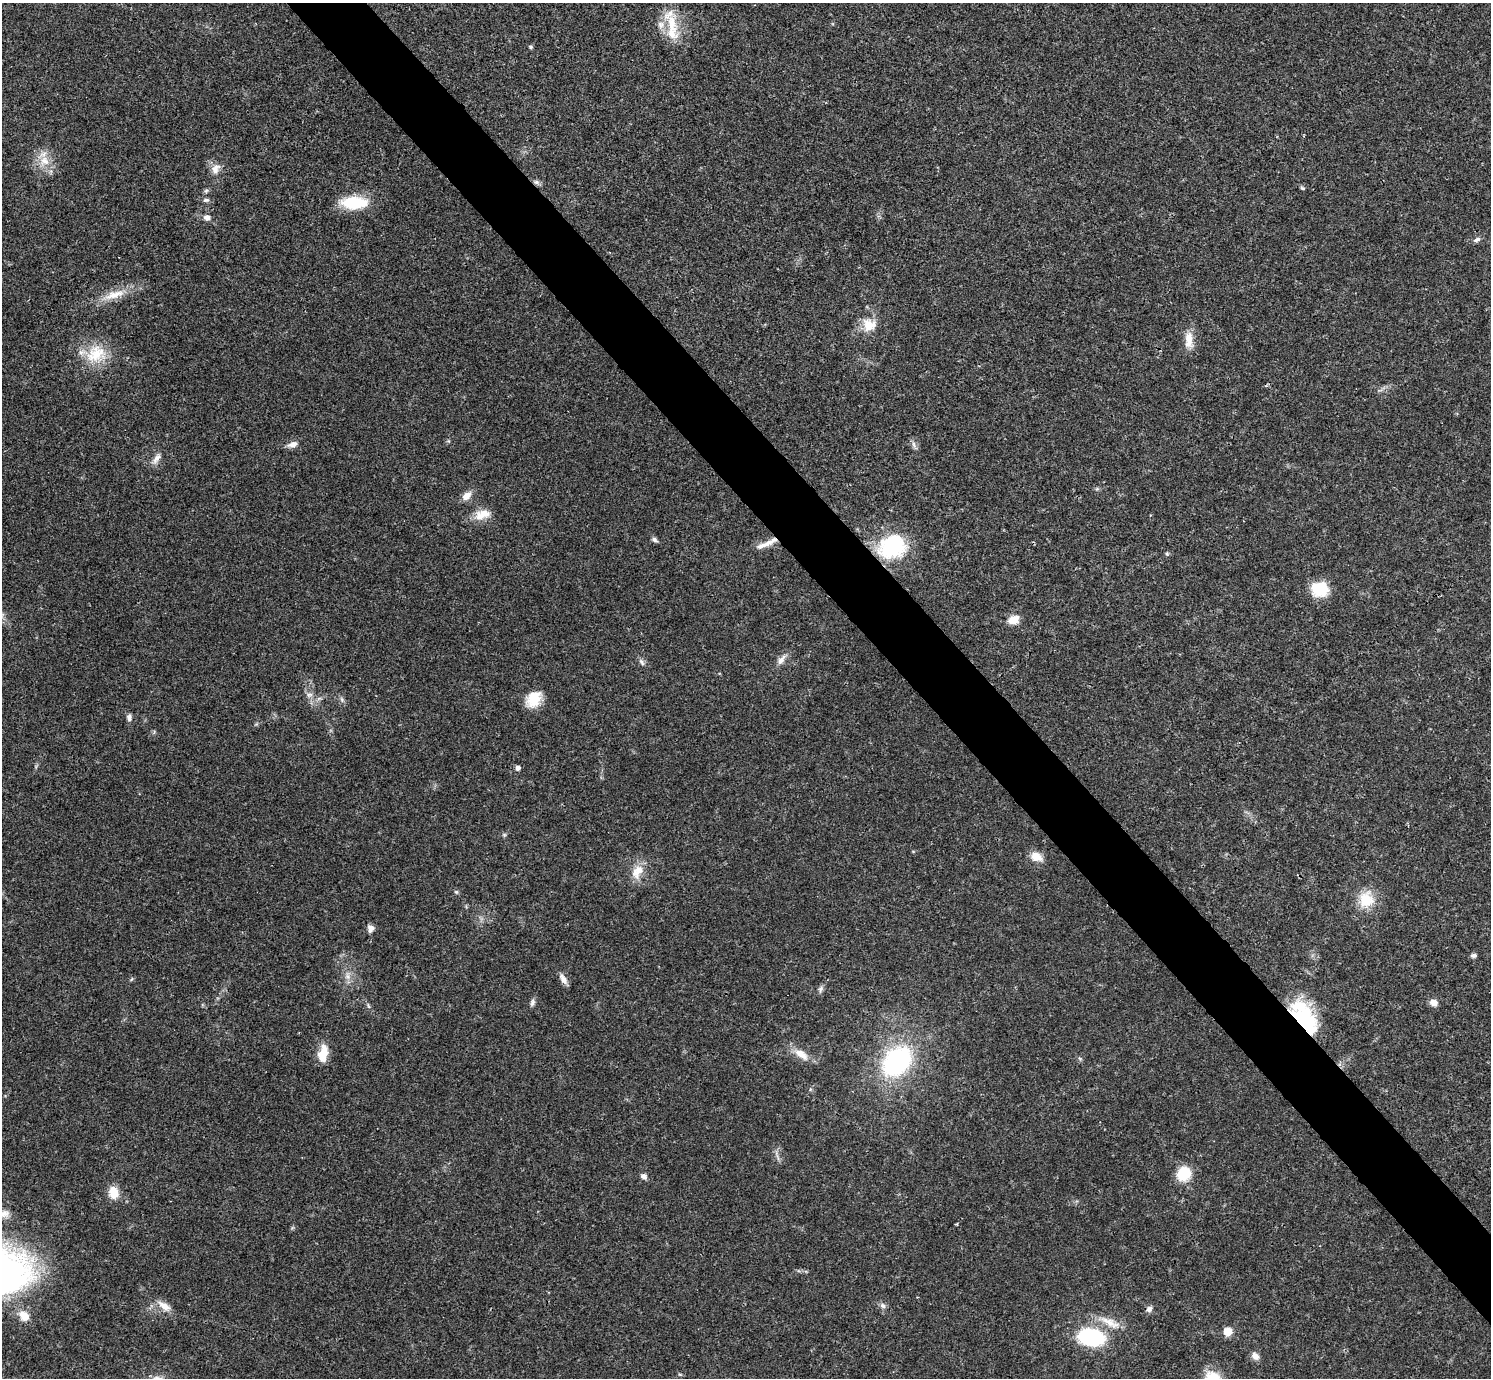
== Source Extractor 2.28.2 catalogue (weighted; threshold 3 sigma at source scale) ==
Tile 6 of 4 x 4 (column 2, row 2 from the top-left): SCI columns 1491-2979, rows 2909-4284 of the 5961 x 5958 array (HDU 1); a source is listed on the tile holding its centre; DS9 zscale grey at full resolution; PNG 1493 x 1380 px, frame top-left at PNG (2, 3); no overlay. Shown black and unused: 5% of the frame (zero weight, under 3 of 4 exposures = <1% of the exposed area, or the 3 px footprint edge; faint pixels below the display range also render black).
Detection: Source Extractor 2.28.2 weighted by HDU 2 'WHT'; one run over the whole footprint, this tile lists its part. Background 0.0209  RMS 0.0022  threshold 0.01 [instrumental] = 3 sigma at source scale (4.5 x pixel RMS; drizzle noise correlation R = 1.50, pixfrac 1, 0.05/0.05 arcsec/px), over >= 5 px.
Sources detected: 67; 4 inside a brighter listed object's ellipse — not listed separately; the other 63 listed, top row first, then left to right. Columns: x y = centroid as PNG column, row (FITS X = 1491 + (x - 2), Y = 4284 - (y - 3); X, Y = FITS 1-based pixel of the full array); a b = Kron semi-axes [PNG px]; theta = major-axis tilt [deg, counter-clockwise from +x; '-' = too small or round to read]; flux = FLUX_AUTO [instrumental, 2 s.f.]
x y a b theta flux
672 24 35 15 -84 7.1
531 47 6 4 -15 0.35
44 161 14 14 - 3.5
215 169 16 11 73 2
536 182 9 6 -9 0.69
1302 188 6 4 -26 0.31
206 191 7 4 20 0.42
206 200 10 6 1 0.6
354 203 31 14 1 9
207 218 7 6 - 1.1
1477 239 9 6 28 0.72
114 295 35 11 17 4.7
869 325 19 18 - 4.4
1189 340 25 11 -88 3.1
96 354 30 24 29 8.2
293 444 14 7 17 1.4
914 445 10 6 -72 0.81
156 459 18 7 57 1.5
1097 489 6 4 -17 0.34
466 496 14 9 43 1.9
482 514 22 12 17 3.4
654 540 8 5 -24 0.64
767 543 32 6 24 2.4
892 547 32 26 23 17
1167 554 6 5 - 0.37
1320 589 21 17 -6 6.4
1013 620 13 9 22 2.8
781 660 17 8 55 1.5
642 662 11 5 -54 0.73
309 695 9 6 15 0.86
342 699 8 5 -70 0.57
533 699 20 14 51 5.2
129 717 9 6 -89 0.87
517 768 5 5 - 0.9
504 835 6 5 - 0.35
1036 857 16 11 -24 2.4
637 872 22 13 61 3.7
456 892 6 5 - 0.35
1366 900 19 18 - 6.2
371 928 9 7 86 1.2
1473 955 7 5 2 0.56
348 976 10 8 -81 1.4
563 979 15 7 -59 1.4
821 989 10 6 55 0.68
532 1003 10 6 77 0.72
1434 1003 8 7 - 1.8
1304 1016 42 19 -55 18
324 1051 27 10 86 3.2
801 1054 22 10 -34 3.1
897 1061 27 19 45 40
1184 1174 17 15 53 5.8
644 1176 8 7 - 0.89
114 1193 13 10 -80 3.8
2 1213 19 9 -5 2.2
164 1306 20 9 -35 2.5
883 1306 8 7 - 0.8
1149 1309 8 7 - 0.83
24 1316 16 12 -46 3.1
1110 1322 35 10 -25 3.9
1228 1332 8 8 - 2.6
1091 1337 21 13 -8 27
1255 1356 11 8 -42 1.3
1213 1378 22 17 -30 6
Overlapping masked pixels (flux is a lower limit): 3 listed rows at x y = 536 182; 767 543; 1304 1016
Isophote crosses this tile's border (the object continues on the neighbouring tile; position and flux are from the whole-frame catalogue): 2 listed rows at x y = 2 1213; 1213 1378